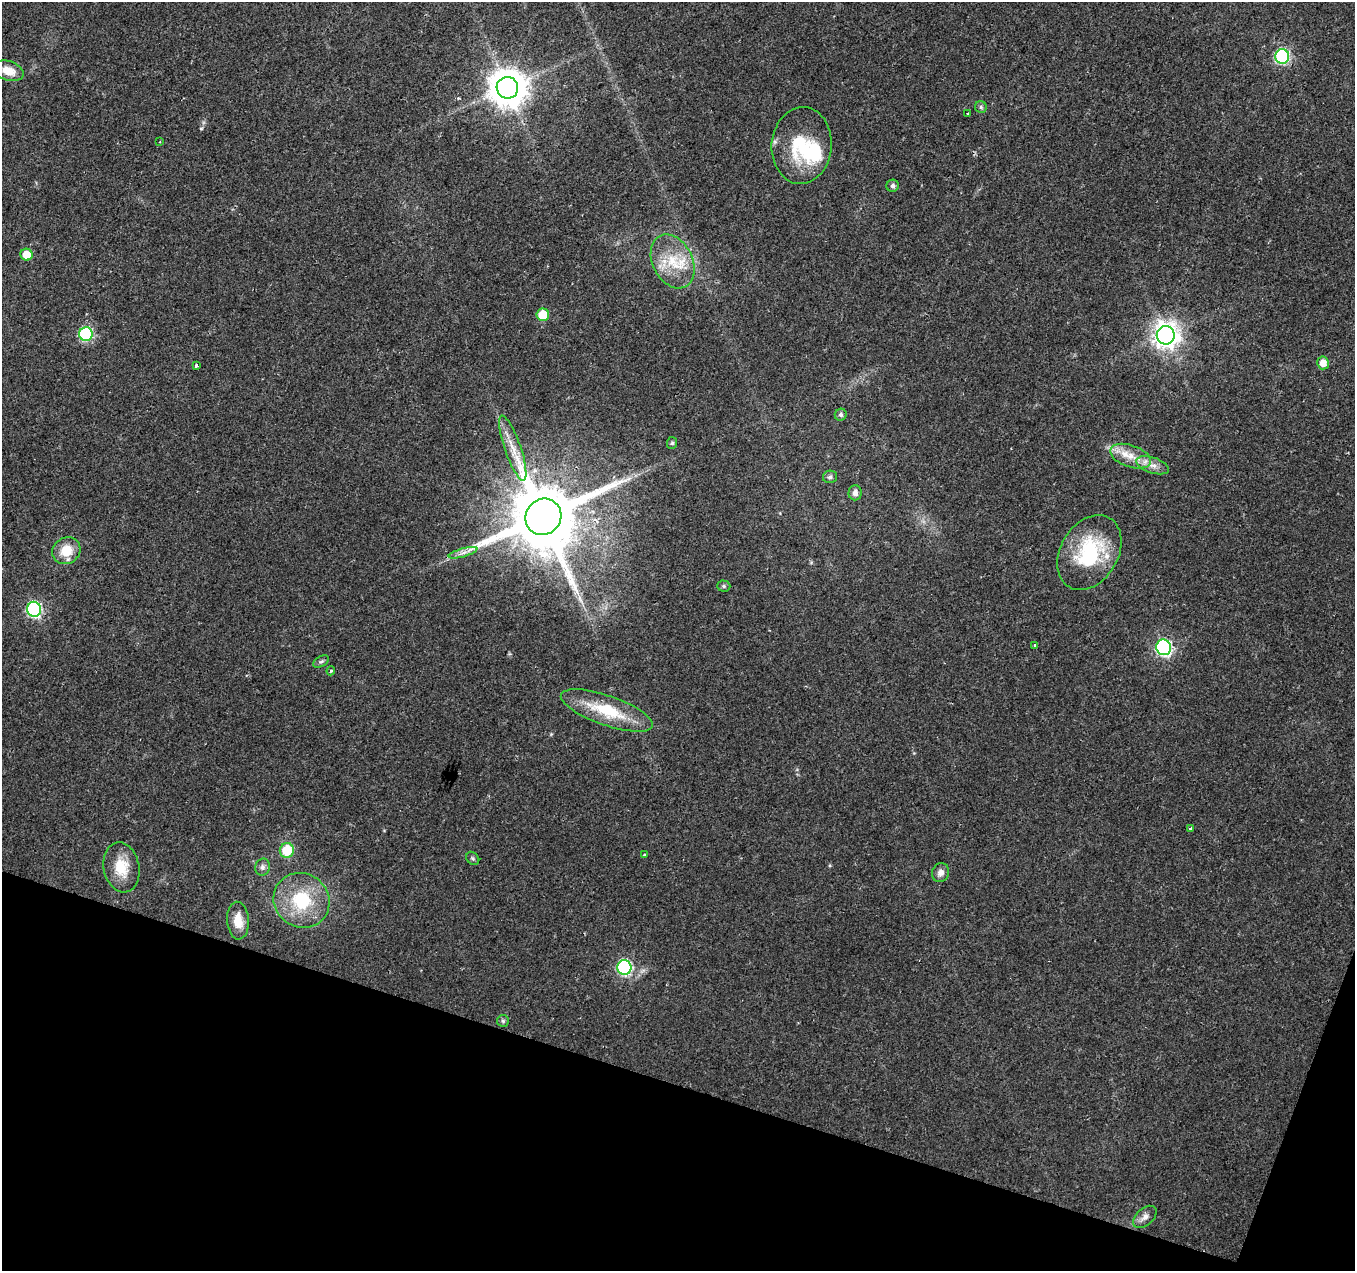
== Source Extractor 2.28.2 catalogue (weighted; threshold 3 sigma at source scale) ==
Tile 15 of 4 x 4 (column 3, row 4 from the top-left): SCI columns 2707-4059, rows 217-1485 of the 5423 x 5572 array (HDU 1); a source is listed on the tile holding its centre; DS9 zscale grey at full resolution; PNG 1357 x 1273 px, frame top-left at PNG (2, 2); each listed source drawn as its Kron ellipse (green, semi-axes under 4 px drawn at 4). Shown black and unused: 16% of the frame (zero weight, under 2 of 3 exposures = <1% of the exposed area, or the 3 px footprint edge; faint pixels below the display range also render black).
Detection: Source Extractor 2.28.2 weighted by HDU 2 'WHT'; one run over the whole footprint, this tile lists its part. Background 0.023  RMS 0.0028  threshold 0.0128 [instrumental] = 3 sigma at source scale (4.5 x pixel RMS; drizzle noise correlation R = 1.50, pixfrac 1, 0.0396/0.0396 arcsec/px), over >= 5 px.
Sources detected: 49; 1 inside a brighter object's white glare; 1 long thin detection or spike segment (spike, bleed or trail) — neither listed nor drawn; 2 inside a brighter listed object's ellipse — not listed separately; the other 45 listed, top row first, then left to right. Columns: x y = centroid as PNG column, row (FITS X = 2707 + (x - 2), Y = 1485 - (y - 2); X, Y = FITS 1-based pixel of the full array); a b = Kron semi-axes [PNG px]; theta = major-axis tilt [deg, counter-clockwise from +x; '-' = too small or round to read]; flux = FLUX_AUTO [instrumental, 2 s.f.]
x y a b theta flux
1282 56 7 7 - 50
8 71 16 9 -18 4.4
507 88 11 10 - 730
981 107 6 6 - 0.6
968 114 3 2 - 0.31
160 142 2 2 - 0.2
802 145 38 30 85 17
893 186 6 6 - 0.88
26 255 6 6 - 4.4
673 261 28 20 -63 11
543 315 6 6 - 8.6
86 334 7 6 - 38
1166 335 9 9 - 290
1323 363 6 6 - 2.7
196 366 3 3 - 1.9
841 415 6 5 - 0.78
672 443 6 5 - 0.53
513 448 34 8 -71 5.2
1130 456 21 11 -19 5.3
1152 465 17 8 -17 2.7
830 477 7 6 - 0.8
855 493 7 6 - 1.4
543 517 19 17 47 3500
66 551 15 13 34 6.3
463 553 15 4 16 1.5
1089 553 40 28 60 24
724 586 6 5 - 0.58
34 609 7 7 - 58
1034 645 3 3 - 0.55
1164 647 8 7 - 74
321 662 9 5 29 0.62
331 671 4 3 - 0.4
607 710 48 15 -19 15
1190 828 4 3 - 0.46
287 850 7 7 - 10
645 855 3 3 - 0.71
473 858 7 6 - 0.55
121 867 25 18 -78 7.6
262 867 8 7 - 1.2
941 873 10 8 69 1.7
301 900 29 26 -36 18
238 921 19 11 -86 4.7
624 967 7 7 - 50
503 1021 6 6 - 0.58
1145 1217 14 8 42 1.7
Overlapping masked pixels (flux is a lower limit): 1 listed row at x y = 543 517
Unlisted compact peaks at least as high as the median listed source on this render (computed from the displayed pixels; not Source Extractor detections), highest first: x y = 201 128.